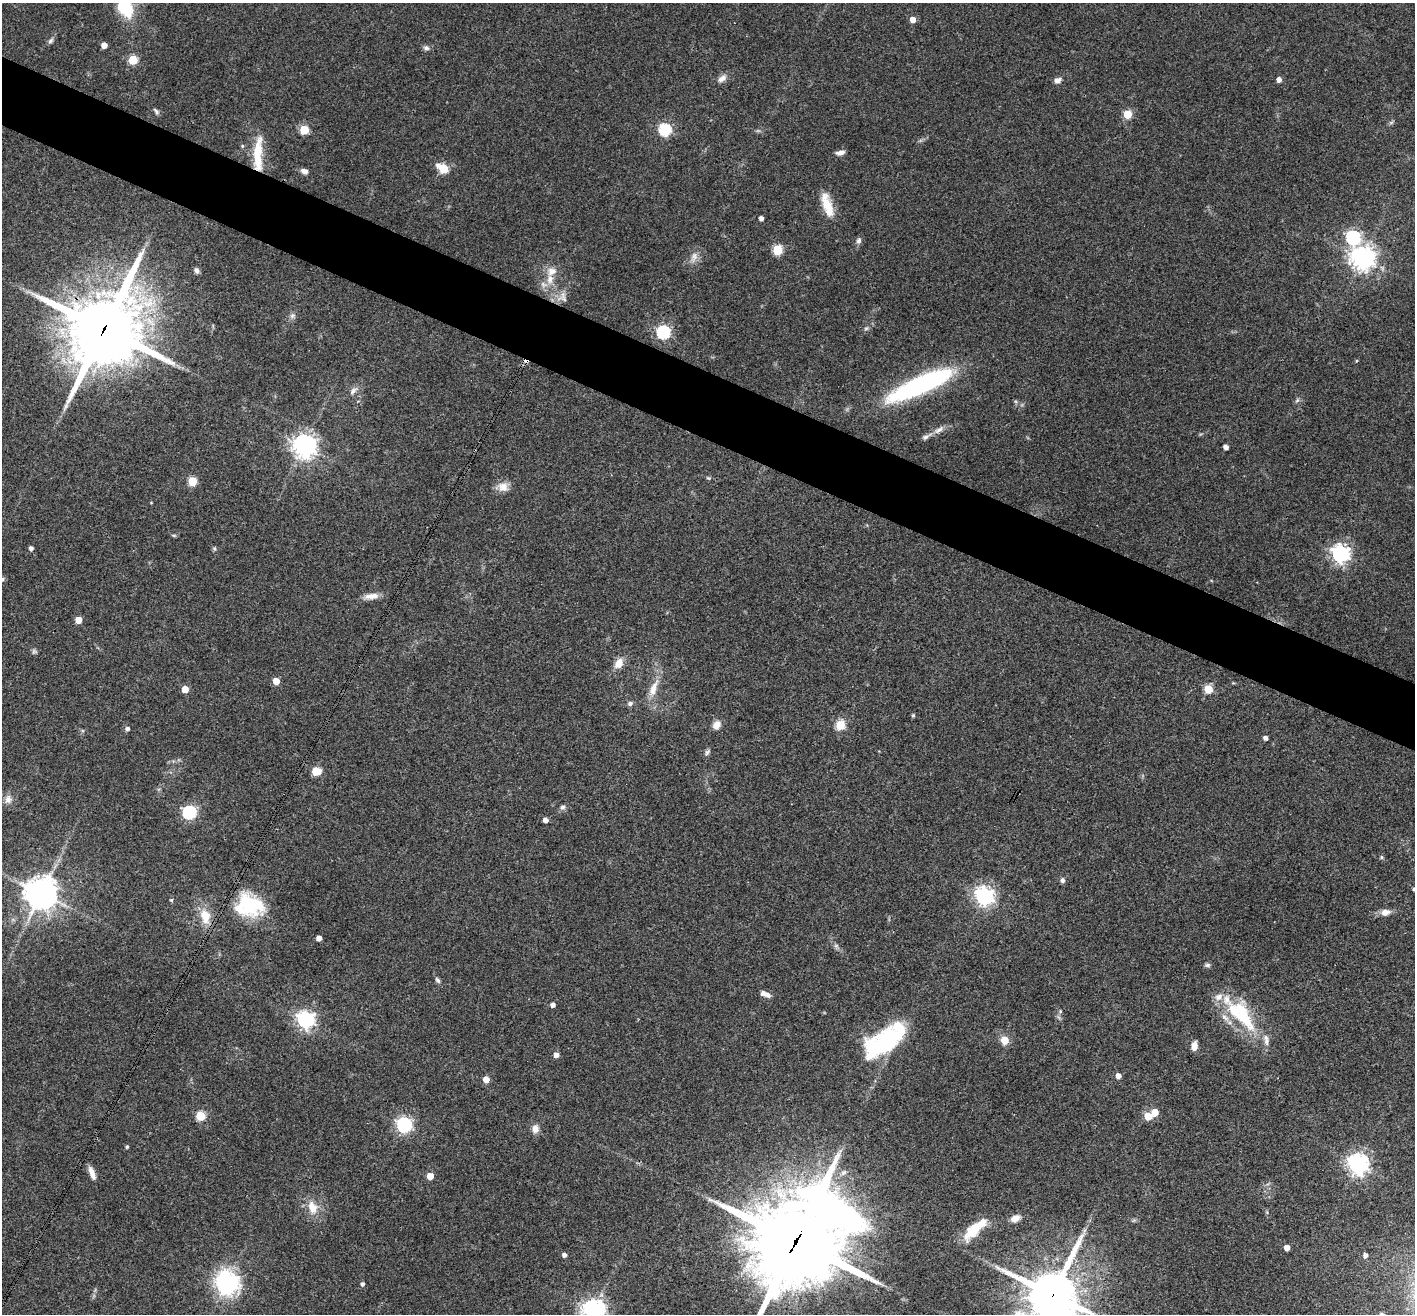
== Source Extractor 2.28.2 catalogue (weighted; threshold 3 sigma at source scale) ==
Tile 11 of 4 x 4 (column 3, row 3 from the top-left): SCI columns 2831-4243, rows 1591-2902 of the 5657 x 5669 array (HDU 1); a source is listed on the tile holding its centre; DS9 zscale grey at full resolution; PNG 1417 x 1316 px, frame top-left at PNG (2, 3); no overlay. Shown black and unused: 5% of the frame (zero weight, under 3 of 4 exposures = <1% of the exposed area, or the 3 px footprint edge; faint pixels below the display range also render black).
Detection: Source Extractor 2.28.2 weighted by HDU 2 'WHT'; one run over the whole footprint, this tile lists its part. Background 0.0339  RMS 0.0047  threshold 0.0211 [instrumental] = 3 sigma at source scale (4.5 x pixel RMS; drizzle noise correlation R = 1.50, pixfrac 1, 0.05/0.05 arcsec/px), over >= 5 px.
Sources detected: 128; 2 too faint to see at this stretch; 1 inside a brighter object's white glare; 1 cosmic-ray / hot-pixel residue — not listed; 7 inside a brighter listed object's ellipse — not listed separately; the other 117 listed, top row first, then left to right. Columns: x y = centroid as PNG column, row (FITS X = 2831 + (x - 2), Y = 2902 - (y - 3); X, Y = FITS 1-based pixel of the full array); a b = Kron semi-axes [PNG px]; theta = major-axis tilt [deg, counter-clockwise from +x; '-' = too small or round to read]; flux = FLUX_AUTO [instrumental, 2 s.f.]
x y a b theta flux
125 6 23 17 88 29
913 19 5 5 - 4.6
50 41 8 5 50 1.2
104 45 5 4 - 4.5
426 48 8 7 - 1.5
133 60 5 5 - 23
722 78 13 8 33 2.9
1279 79 4 4 - 2.9
1058 80 9 7 31 2.2
156 111 9 5 -51 1.1
1127 114 5 5 - 20
1391 122 7 4 19 0.8
304 130 5 5 - 24
665 130 6 6 - 66
242 146 5 5 - 0.6
840 153 10 6 10 2.4
258 154 39 9 88 16
443 168 7 5 -34 27
304 171 8 6 -27 2.4
827 205 30 12 -71 10
761 218 4 4 - 2.1
1353 237 7 6 - 90
859 241 9 6 76 1.6
777 250 5 5 - 34
694 257 15 9 83 3.6
1363 258 8 8 - 470
197 271 8 6 -70 1.5
550 279 17 9 88 5.9
563 297 16 13 80 4.9
292 316 8 7 - 1.6
866 328 6 5 - 0.89
104 329 29 25 57 3600
663 332 6 6 - 84
1356 361 5 3 - 0.44
920 385 75 17 24 81
353 391 14 6 51 2.3
1297 400 7 5 53 1
939 430 17 6 30 2.8
304 446 8 7 - 450
1226 447 4 4 - 2.9
708 478 6 5 - 0.69
192 481 5 5 - 22
503 487 16 11 8 4.6
151 502 4 3 - 0.34
174 535 8 4 -8 0.61
31 548 4 4 - 1.6
214 549 7 4 -70 0.76
1340 554 7 7 - 220
2 579 6 5 - 0.83
371 596 19 7 6 4.3
78 620 5 5 - 7.6
34 651 7 7 - 1
619 663 15 10 58 4.8
276 681 5 5 - 8.6
1233 683 4 4 - 0.43
653 688 27 9 69 7.1
185 689 5 5 - 9.6
1208 689 5 5 - 21
630 703 8 6 20 1.3
913 715 5 4 - 0.73
716 725 11 9 57 3.4
840 725 5 5 - 28
127 729 5 5 - 1.5
1265 738 4 4 - 1.9
707 752 8 6 56 1.3
316 771 6 5 - 20
8 799 12 10 -85 3.5
563 807 8 6 52 1.5
189 812 6 6 - 81
545 820 5 4 - 2.5
1381 857 5 4 - 0.89
1062 880 7 6 - 1.3
1414 889 4 4 - 0.64
41 893 10 10 - 840
984 896 7 7 - 240
171 900 4 4 - 0.63
250 905 27 19 -39 35
1385 912 14 9 10 3.3
205 916 21 13 -75 9.8
13 920 7 4 -19 0.85
319 938 4 4 - 3.8
836 946 7 6 - 1.2
1207 965 8 5 0 1.2
437 980 8 5 -62 1.2
765 994 13 6 -23 2.9
553 1005 4 4 - 2.2
1236 1010 39 28 -22 29
1060 1011 6 5 - 0.72
306 1020 7 6 - 200
889 1038 46 25 31 49
1266 1038 11 8 -60 2.6
1005 1040 5 5 - 12
1194 1046 9 6 86 3.5
556 1055 4 4 - 3.3
1118 1076 5 4 - 3.5
486 1080 5 4 - 6.4
1155 1112 6 5 - 7.8
201 1116 5 5 - 28
1148 1116 5 5 - 16
404 1125 6 6 - 140
535 1129 9 8 - 3.7
127 1147 5 4 - 0.65
1358 1164 7 7 - 310
92 1173 16 6 -70 3.6
430 1176 5 5 - 9.1
313 1207 18 12 -69 7.6
1015 1218 12 8 25 3.5
1134 1220 7 4 19 0.78
974 1229 31 11 43 16
796 1241 39 30 45 6500
1287 1248 4 4 - 4
564 1255 4 4 - 1.8
1365 1255 5 5 - 2
227 1283 9 9 - 230
363 1284 5 4 - 1.3
1052 1295 21 17 57 2300
594 1311 8 7 - 410
Overlapping masked pixels (flux is a lower limit): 4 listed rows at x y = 258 154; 104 329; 796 1241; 1052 1295
Isophote crosses this tile's border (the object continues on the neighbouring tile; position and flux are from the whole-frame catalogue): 6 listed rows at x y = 125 6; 2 579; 1414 889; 796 1241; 1052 1295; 594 1311